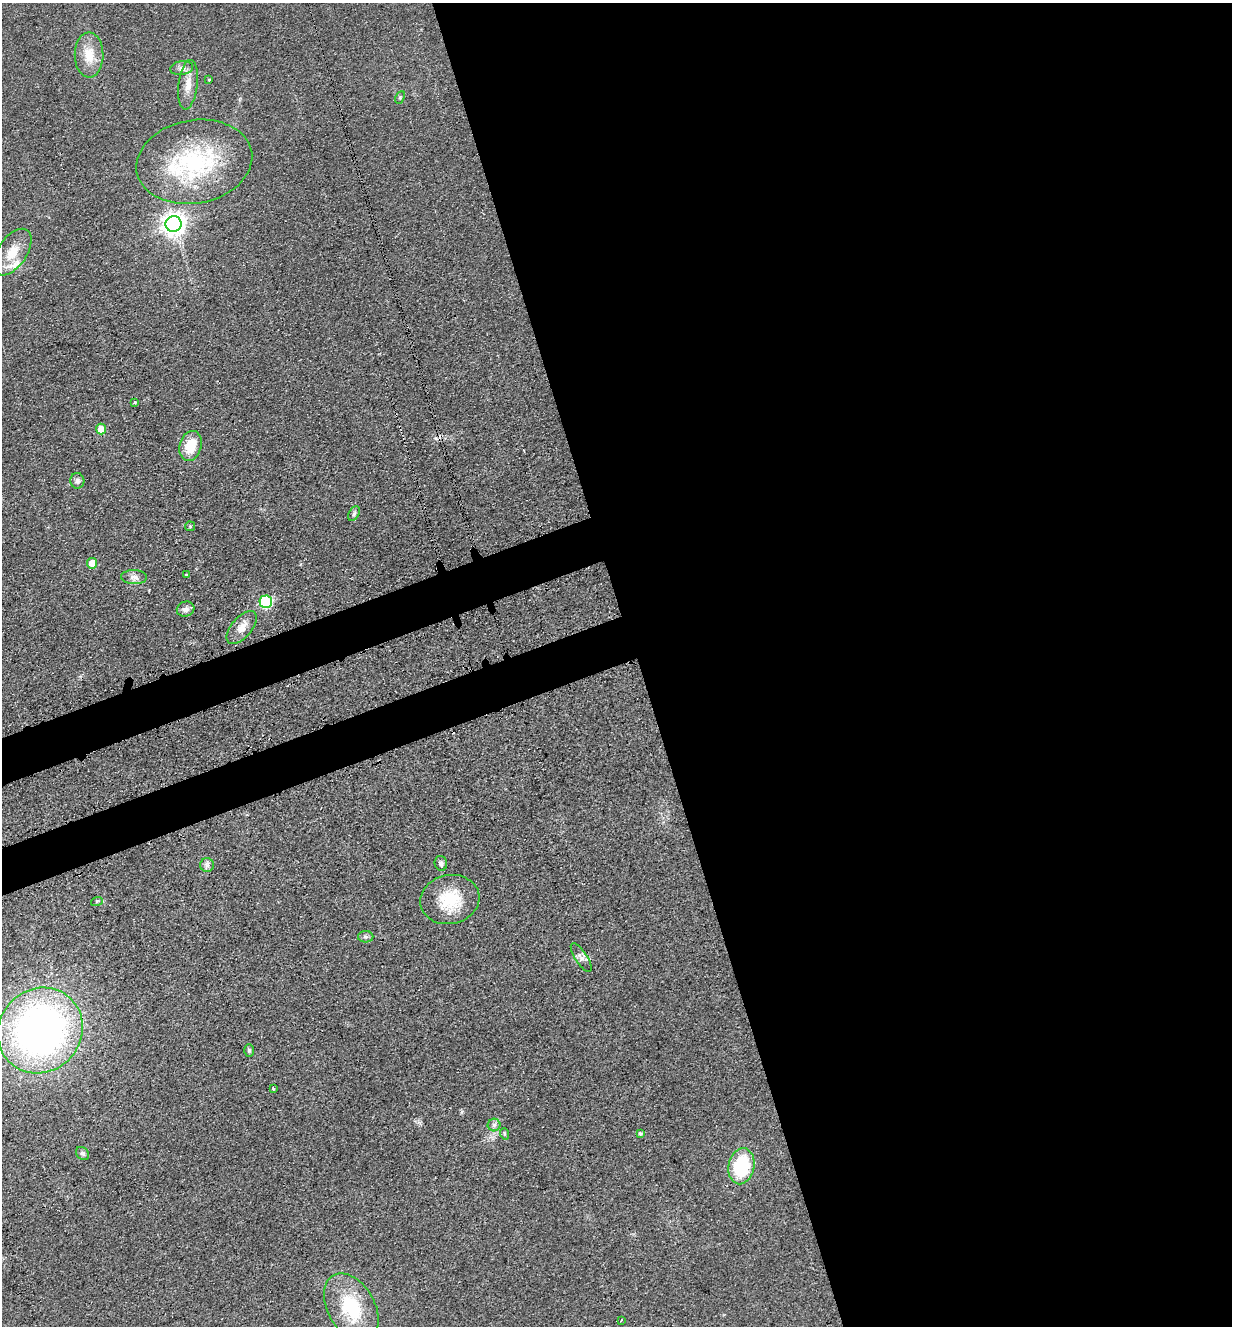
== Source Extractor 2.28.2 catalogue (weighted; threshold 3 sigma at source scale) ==
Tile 8 of 4 x 4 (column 4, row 2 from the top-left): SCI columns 3993-5222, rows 2745-4068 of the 5402 x 5487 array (HDU 1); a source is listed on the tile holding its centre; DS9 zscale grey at full resolution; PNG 1234 x 1328 px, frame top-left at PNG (2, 3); each listed source drawn as its Kron ellipse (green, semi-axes under 4 px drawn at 4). Shown black and unused: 52% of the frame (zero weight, under 3 of 4 exposures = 7% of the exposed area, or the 3 px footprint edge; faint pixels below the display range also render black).
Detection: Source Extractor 2.28.2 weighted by HDU 2 'WHT'; one run over the whole footprint, this tile lists its part. Background 0.0607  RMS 0.0072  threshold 0.0322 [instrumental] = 3 sigma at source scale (4.5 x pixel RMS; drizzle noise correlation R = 1.50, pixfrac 1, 0.05/0.05 arcsec/px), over >= 5 px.
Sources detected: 39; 1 cosmic-ray / hot-pixel residue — neither listed nor drawn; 2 inside a brighter listed object's ellipse — not listed separately; the other 36 listed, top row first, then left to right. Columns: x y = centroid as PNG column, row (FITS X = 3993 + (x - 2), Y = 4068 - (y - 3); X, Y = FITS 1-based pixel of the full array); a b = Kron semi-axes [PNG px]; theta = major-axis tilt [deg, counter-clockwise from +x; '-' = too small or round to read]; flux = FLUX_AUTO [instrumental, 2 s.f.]
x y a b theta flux
89 55 22 14 -90 14
182 68 11 7 7 3.5
209 80 3 3 - 1.7
188 85 25 9 83 9.3
400 97 7 4 65 1
194 162 58 41 10 88
174 224 8 8 - 620
12 252 26 14 56 16
135 402 3 3 - 1.9
101 429 5 5 - 12
190 446 15 11 74 16
77 481 8 7 - 2.3
354 514 8 5 63 1.5
190 526 5 4 - 0.93
92 563 5 5 - 11
186 575 3 3 - 4.5
134 577 13 7 -2 3.7
266 602 6 6 - 76
186 609 9 7 20 3
242 627 20 10 50 7.3
441 863 7 6 - 2.1
207 865 7 7 - 2.3
450 900 30 24 12 29
97 901 6 3 19 0.83
366 937 7 5 0 1.7
581 957 16 6 -57 3.3
40 1030 44 41 49 380
249 1050 6 5 - 1.4
273 1089 3 3 - 1.7
494 1125 6 6 - 2
505 1134 6 3 -70 0.95
640 1134 3 3 - 1.1
83 1154 7 5 -44 1.6
741 1166 18 13 78 44
351 1308 37 23 -61 41
621 1320 4 2 - 0.62